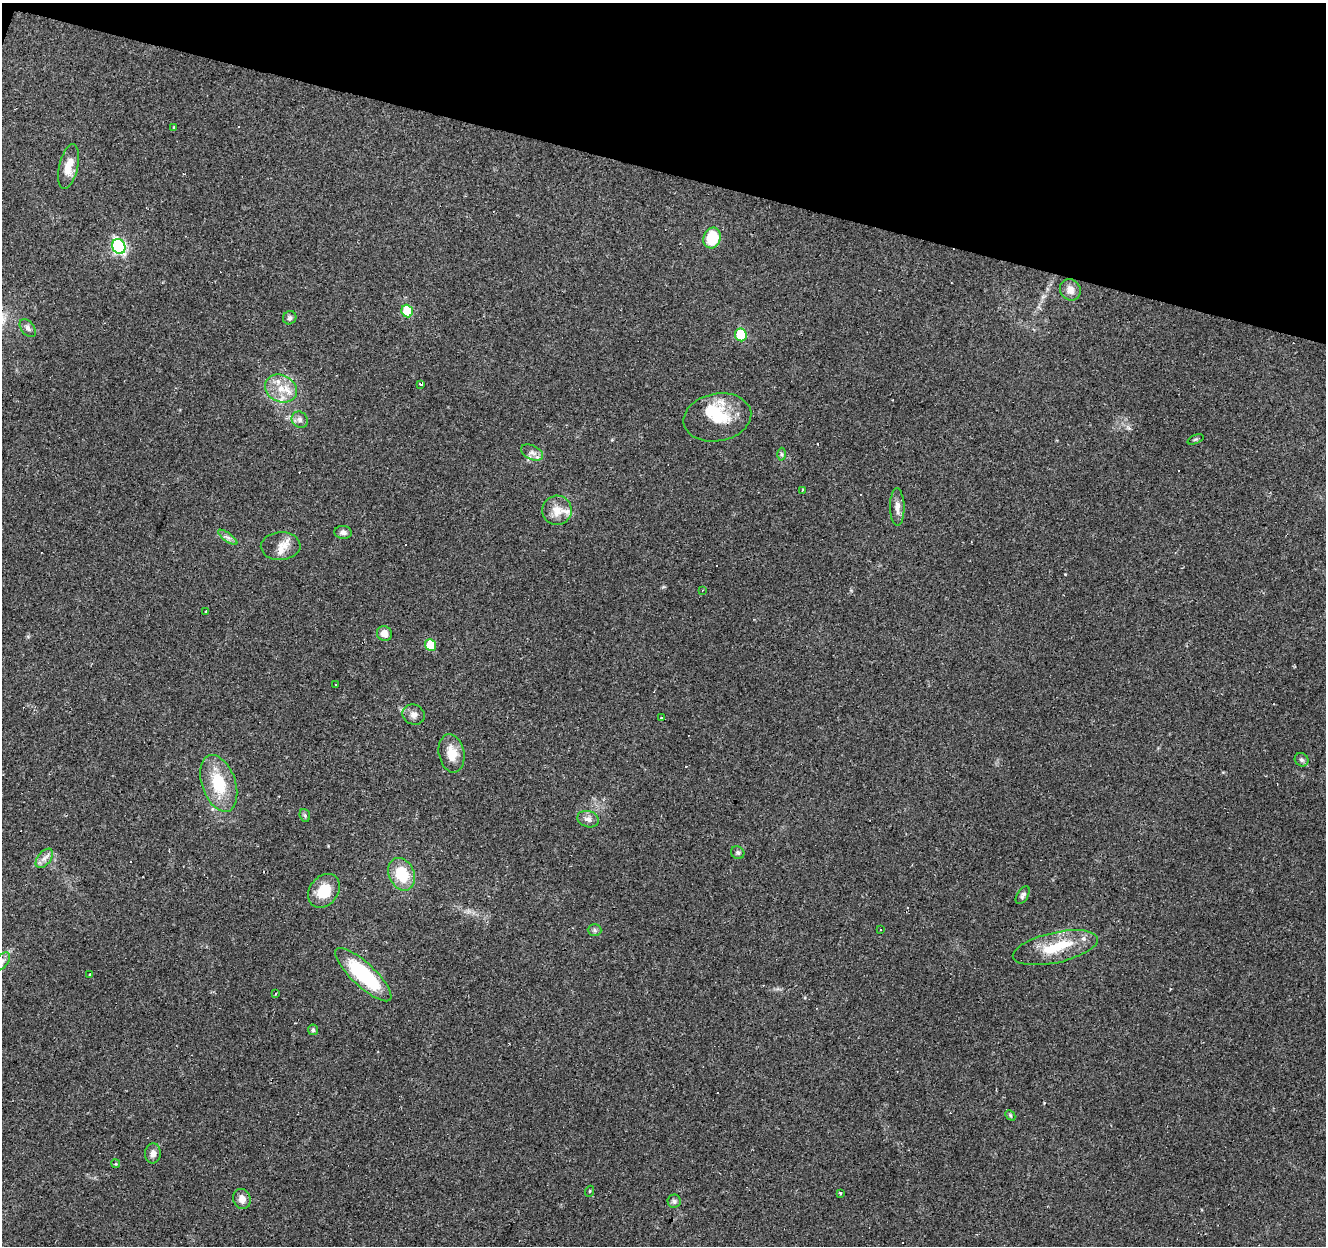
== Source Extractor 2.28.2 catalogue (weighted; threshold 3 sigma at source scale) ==
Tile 2 of 4 x 4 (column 2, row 1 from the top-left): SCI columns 1325-2648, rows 3944-5187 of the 5300 x 5464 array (HDU 1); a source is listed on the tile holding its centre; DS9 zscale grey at full resolution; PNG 1328 x 1248 px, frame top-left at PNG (2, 3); each listed source drawn as its Kron ellipse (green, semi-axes under 4 px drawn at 4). Shown black and unused: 14% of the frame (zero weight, under 2 of 3 exposures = <1% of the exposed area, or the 3 px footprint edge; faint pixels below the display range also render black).
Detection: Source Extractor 2.28.2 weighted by HDU 2 'WHT'; one run over the whole footprint, this tile lists its part. Background 0.0956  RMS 0.0061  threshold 0.0275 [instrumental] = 3 sigma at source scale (4.5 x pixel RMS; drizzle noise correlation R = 1.50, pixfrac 1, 0.0396/0.0396 arcsec/px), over >= 5 px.
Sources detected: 75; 1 inside a brighter object's white glare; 15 cosmic-ray / hot-pixel residue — neither listed nor drawn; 5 inside a brighter listed object's ellipse — not listed separately; the other 54 listed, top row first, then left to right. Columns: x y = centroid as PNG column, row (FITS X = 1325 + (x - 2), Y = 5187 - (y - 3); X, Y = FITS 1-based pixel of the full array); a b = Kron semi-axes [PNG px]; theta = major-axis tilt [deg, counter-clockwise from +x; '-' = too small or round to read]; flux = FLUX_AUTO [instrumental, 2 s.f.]
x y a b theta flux
173 127 2 2 - 0.75
69 166 23 9 77 9
712 238 10 8 74 22
119 246 8 6 -65 110
1070 290 11 10 - 4.7
407 311 6 5 - 23
290 318 7 6 - 1.4
28 328 10 6 -52 2.2
741 335 6 6 - 24
420 384 3 2 - 0.9
281 389 16 13 -28 11
717 417 34 23 11 22
300 420 9 7 -49 2.3
1195 439 8 3 21 0.71
532 453 12 7 -26 3.1
781 454 6 4 -89 0.95
802 490 3 2 - 0.61
897 507 19 7 -89 4.3
557 510 15 14 - 7.9
343 532 9 6 -5 2.3
228 537 11 3 -35 1.6
281 546 20 14 1 7.8
702 590 2 2 - 0.46
206 611 3 2 - 0.87
384 634 8 7 - 4.8
430 645 6 5 - 18
336 685 3 2 - 2.6
414 715 11 10 - 3.5
661 717 3 2 - 0.92
451 753 19 12 -79 9.6
1302 760 7 6 - 1.7
219 783 29 16 -71 26
305 815 6 5 - 1
588 819 11 8 -16 3.1
738 853 7 6 - 1.4
44 858 11 6 51 3
402 874 17 12 -66 19
324 891 18 14 52 15
1023 895 10 5 58 1.7
880 929 3 2 - 0.86
594 930 7 6 - 1.4
1055 948 43 15 12 21
2 961 10 6 53 2.4
90 974 3 2 - 1.4
363 975 37 11 -43 52
276 993 3 3 - 1.3
313 1030 5 5 - 1.4
1010 1115 6 4 -47 0.81
153 1153 10 8 85 3.3
116 1164 4 3 - 0.72
590 1191 5 3 - 0.57
841 1193 3 3 - 1.7
242 1199 10 8 -72 4.1
674 1201 6 6 - 1.5
Isophote crosses this tile's border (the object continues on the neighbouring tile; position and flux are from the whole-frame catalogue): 1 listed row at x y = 2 961